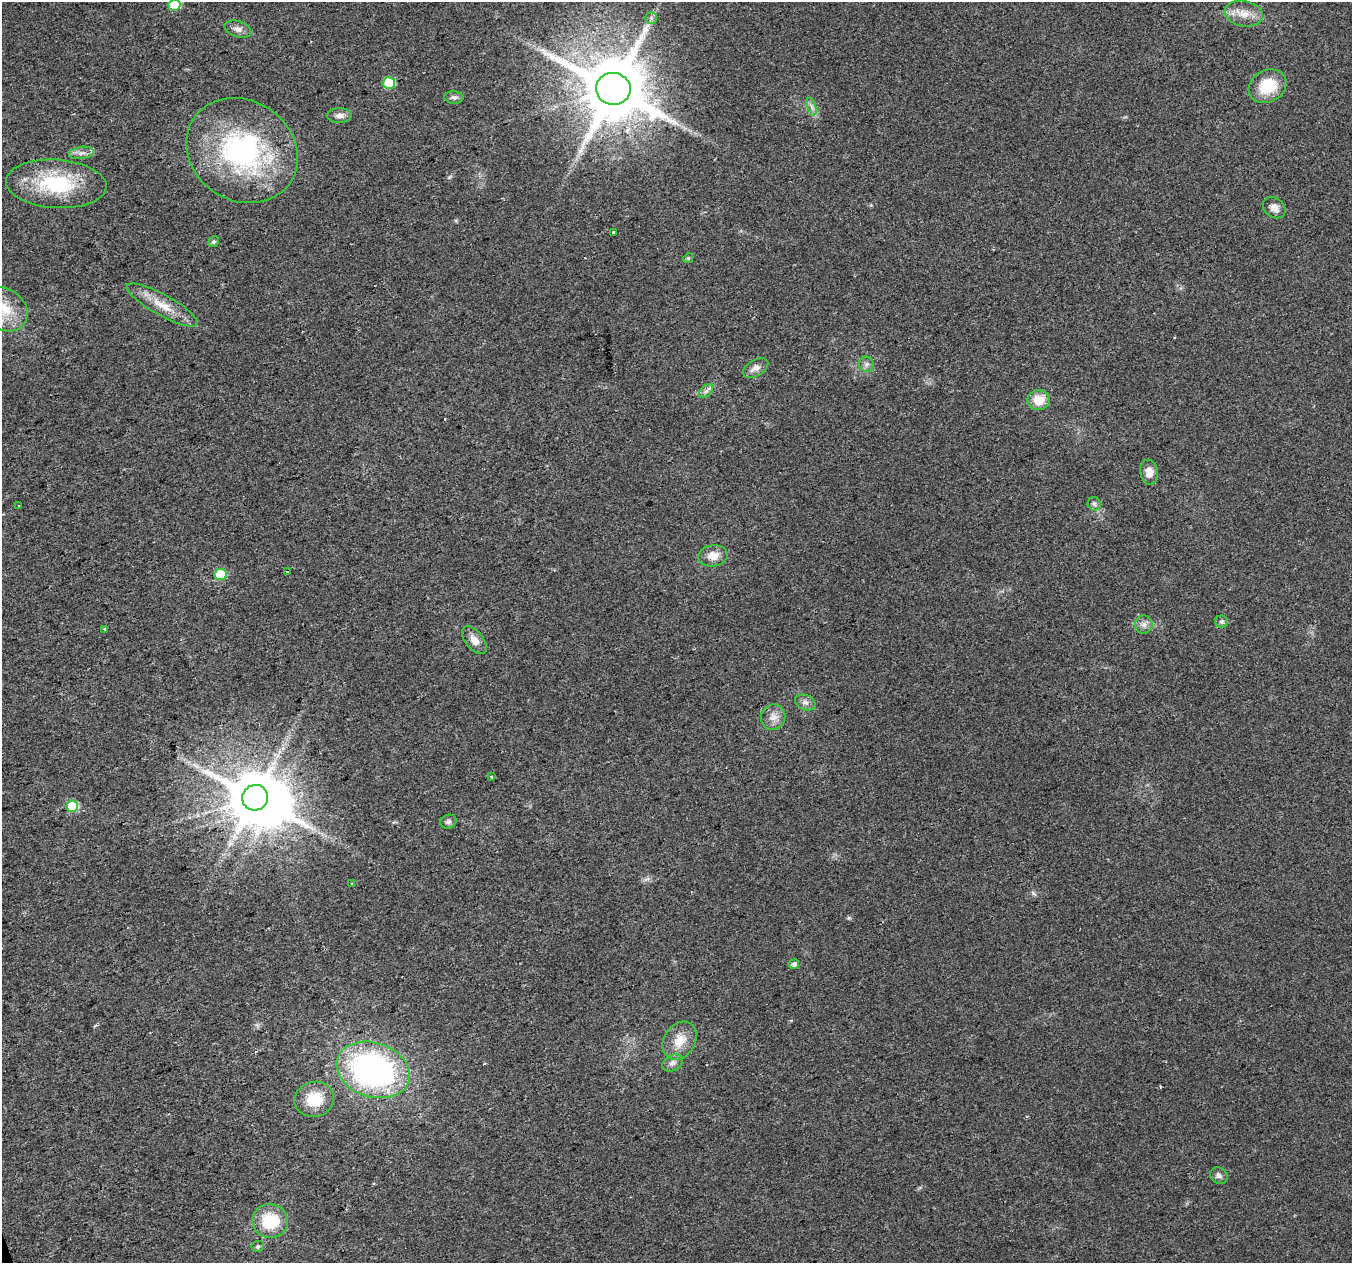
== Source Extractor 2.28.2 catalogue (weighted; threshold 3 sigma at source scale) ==
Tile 7 of 4 x 4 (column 3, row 2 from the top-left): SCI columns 2701-4050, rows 2640-3900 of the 5401 x 5226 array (HDU 1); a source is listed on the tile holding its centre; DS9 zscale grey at full resolution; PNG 1354 x 1265 px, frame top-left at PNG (2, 2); each listed source drawn as its Kron ellipse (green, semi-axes under 4 px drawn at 4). Shown black and unused: <1% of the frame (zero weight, under 2 of 3 exposures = <1% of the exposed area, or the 3 px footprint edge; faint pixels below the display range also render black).
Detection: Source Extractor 2.28.2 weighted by HDU 2 'WHT'; one run over the whole footprint, this tile lists its part. Background 0.041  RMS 0.0055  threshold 0.0249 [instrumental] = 3 sigma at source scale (4.5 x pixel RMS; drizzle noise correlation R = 1.50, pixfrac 1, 0.0396/0.0396 arcsec/px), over >= 5 px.
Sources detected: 50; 1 inside a brighter object's white glare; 1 long thin detection or spike segment (spike, bleed or trail) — neither listed nor drawn; the other 48 listed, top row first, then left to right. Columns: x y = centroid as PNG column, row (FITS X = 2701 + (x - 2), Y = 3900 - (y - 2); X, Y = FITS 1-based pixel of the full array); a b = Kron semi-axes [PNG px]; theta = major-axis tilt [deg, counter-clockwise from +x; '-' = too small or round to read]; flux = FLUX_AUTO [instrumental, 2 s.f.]
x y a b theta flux
174 5 6 5 - 28
1244 14 19 12 -11 7.8
651 18 6 5 - 1.4
238 29 14 8 -18 3
389 83 6 6 - 24
1267 86 20 16 29 19
613 89 17 16 - 5700
454 97 9 6 -6 1.6
812 107 9 4 -71 1.7
339 116 12 7 0 2.9
242 151 58 50 -33 110
81 153 12 6 8 2.8
56 184 50 24 -4 43
1274 208 12 9 -38 3.8
613 232 4 3 - 1.7
213 242 6 5 - 1.1
688 258 5 4 - 0.78
162 305 40 10 -29 12
5 309 24 20 -41 17
866 364 7 7 - 2
755 368 14 8 29 3.6
706 391 8 5 44 1.9
1039 400 11 10 - 9.7
1149 472 12 9 -82 5.2
1094 504 6 6 - 1.5
19 506 2 2 - 0.54
713 556 15 10 10 6.2
287 571 3 3 - 3.2
220 574 6 5 - 23
1221 622 6 6 - 1.2
1144 624 9 9 - 2.8
104 629 3 3 - 1.4
474 640 16 9 -51 4.7
805 702 10 7 -20 2.6
773 717 13 12 - 4.6
491 777 3 3 - 0.81
255 798 13 12 - 3100
72 806 6 5 - 33
448 822 8 6 26 1.7
351 884 3 3 - 2.8
794 964 5 5 - 2.3
680 1041 20 15 58 11
673 1063 11 7 28 2.6
373 1070 37 27 -18 150
314 1099 20 17 17 16
1219 1176 9 7 -37 2.1
270 1221 18 17 - 24
258 1246 6 5 - 1.1
Isophote crosses this tile's border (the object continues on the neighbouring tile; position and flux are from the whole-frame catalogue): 2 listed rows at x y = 174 5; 5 309
Unlisted compact peaks at least as high as the median listed source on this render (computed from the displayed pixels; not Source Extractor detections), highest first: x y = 1033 893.